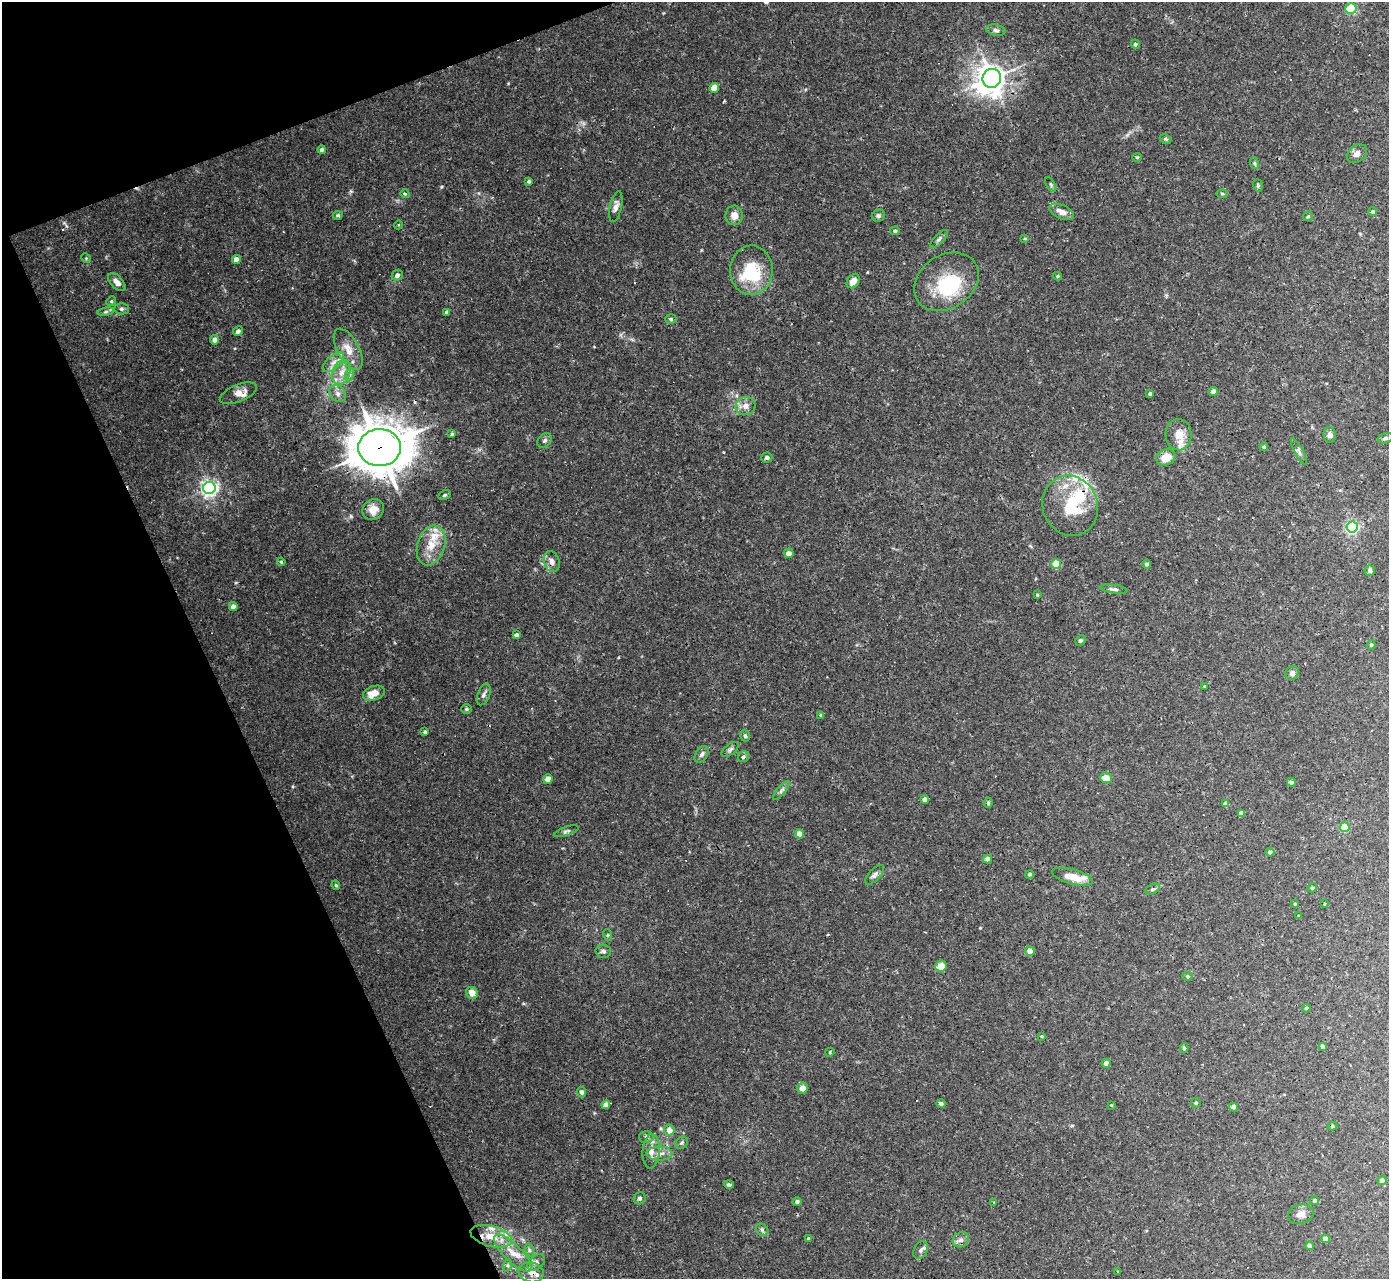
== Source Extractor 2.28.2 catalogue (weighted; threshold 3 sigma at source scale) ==
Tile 5 of 4 x 4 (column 1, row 2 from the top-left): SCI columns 1-1387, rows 2833-4109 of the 5547 x 5534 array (HDU 1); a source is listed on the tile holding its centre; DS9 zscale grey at full resolution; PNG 1391 x 1281 px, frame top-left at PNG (2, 2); each listed source drawn as its Kron ellipse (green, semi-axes under 4 px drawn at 4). Shown black and unused: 19% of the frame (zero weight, under 3 of 4 exposures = <1% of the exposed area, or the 3 px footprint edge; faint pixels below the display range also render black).
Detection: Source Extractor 2.28.2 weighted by HDU 2 'WHT'; one run over the whole footprint, this tile lists its part. Background 0.0301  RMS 0.0024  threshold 0.0108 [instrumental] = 3 sigma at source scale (4.5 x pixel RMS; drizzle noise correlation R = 1.50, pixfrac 1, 0.05/0.05 arcsec/px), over >= 5 px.
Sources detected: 175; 4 inside a brighter object's white glare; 6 cosmic-ray / hot-pixel residue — neither listed nor drawn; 9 inside a brighter listed object's ellipse — not listed separately; the other 156 listed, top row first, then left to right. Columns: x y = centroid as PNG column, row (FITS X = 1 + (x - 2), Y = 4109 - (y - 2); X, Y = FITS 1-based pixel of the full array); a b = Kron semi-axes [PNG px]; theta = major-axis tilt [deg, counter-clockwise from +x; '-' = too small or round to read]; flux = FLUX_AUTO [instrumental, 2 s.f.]
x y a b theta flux
1351 9 5 5 - 18
996 30 10 5 -12 0.67
1135 44 5 4 - 0.44
992 78 9 9 - 250
714 88 5 4 - 3.6
1165 139 6 4 -25 0.33
322 150 4 4 - 0.65
1357 154 11 8 41 1.2
1137 157 4 4 - 0.25
1254 163 6 4 -71 0.35
529 181 4 3 - 0.43
1051 185 8 3 -59 0.35
1258 185 6 4 -72 0.36
405 194 4 3 - 0.21
1222 194 6 4 -1 0.34
616 207 15 6 77 1.1
1373 211 4 4 - 0.38
1062 212 13 6 -25 1.6
338 215 5 4 - 0.4
734 215 10 8 -87 1.8
878 216 6 6 - 0.48
1308 216 5 4 - 0.29
398 225 4 3 - 0.18
895 231 5 4 - 0.44
1025 238 4 3 - 0.24
939 239 12 4 45 0.66
86 258 5 4 - 0.24
236 259 4 4 - 1.6
751 270 25 21 89 9
397 275 6 5 - 0.7
1058 276 4 4 - 0.28
853 281 8 6 54 1.6
117 282 11 6 -47 1.6
946 282 34 26 34 15
111 301 5 4 - 0.34
121 309 7 5 0 0.52
106 312 8 4 9 0.45
446 312 4 3 - 0.5
671 319 5 4 - 0.37
238 331 5 4 - 0.69
215 340 4 4 - 1.1
348 349 23 11 -62 3.4
333 362 13 6 42 1.5
341 372 13 8 69 2.2
349 375 7 4 72 0.49
1213 391 4 4 - 1.4
238 393 19 8 22 1.8
338 394 9 7 -46 1.1
1150 394 4 4 - 0.48
745 406 10 9 - 1.6
452 434 3 3 - 0.31
1178 435 16 13 -86 2.9
1330 435 8 6 -80 1
1385 438 8 5 17 0.55
545 440 8 6 44 0.66
1264 447 4 4 - 0.37
380 448 21 18 1 700
1299 452 15 3 -62 0.67
767 457 5 5 - 0.7
1166 457 10 8 21 3
209 488 6 6 - 85
444 495 6 4 27 0.4
1070 506 30 27 -67 11
373 510 11 10 - 2.3
1352 527 5 5 - 41
431 545 20 13 72 4.5
789 553 5 4 - 1
281 562 4 3 - 0.24
552 562 10 8 -74 1.2
1056 564 5 4 - 8.2
1147 564 4 4 - 0.49
1370 571 5 5 - 0.59
1114 589 13 4 -8 0.64
1037 595 3 3 - 0.33
233 606 4 4 - 1.2
516 635 4 4 - 0.92
1080 640 6 4 42 0.45
1371 645 5 4 - 0.35
1292 673 7 6 - 0.82
1205 686 3 3 - 0.21
374 693 11 7 19 2.8
484 694 11 6 68 0.85
467 709 5 4 - 0.41
821 715 4 3 - 1
425 732 3 3 - 0.35
745 736 6 4 -73 0.37
730 749 10 5 37 0.62
702 754 9 6 56 0.76
743 757 6 5 - 0.51
1106 778 6 5 - 2.4
548 779 5 4 - 2.4
1291 782 4 4 - 0.55
781 791 12 4 50 0.66
925 799 4 4 - 1.4
988 803 5 4 - 0.43
1225 804 4 4 - 0.82
1241 813 4 4 - 2.4
1345 827 5 5 - 8.8
566 831 13 4 19 0.56
799 834 4 4 - 2.9
1270 852 4 4 - 0.7
988 859 4 4 - 1.2
1030 874 4 4 - 0.39
875 875 12 5 46 0.84
1073 877 21 7 -15 4.2
336 885 5 4 - 0.3
1312 888 5 4 - 0.23
1153 889 7 5 27 0.52
1324 903 3 3 - 3
1295 904 3 3 - 0.24
1299 916 3 2 - 0.19
608 935 6 3 -72 0.27
603 951 8 6 -10 0.64
1030 951 5 4 - 1.8
941 966 6 5 - 2.5
1188 976 5 4 - 0.3
472 993 6 5 - 2.1
1306 1008 4 4 - 0.31
1042 1036 3 3 - 0.22
1322 1046 4 3 - 0.7
1184 1048 5 4 - 0.38
830 1052 5 3 - 0.25
1106 1063 4 4 - 1
802 1088 5 5 - 1.6
582 1092 5 4 - 0.61
1196 1103 5 5 - 0.37
941 1104 4 4 - 0.63
606 1105 4 4 - 1.5
1111 1105 4 3 - 0.17
1234 1107 4 4 - 1.6
1332 1126 5 4 - 0.34
669 1130 5 5 - 1.9
646 1137 7 6 - 0.55
682 1143 7 5 44 0.46
651 1151 17 8 85 2.2
660 1154 13 7 1 1.6
1382 1180 4 4 - 1.2
729 1184 5 3 - 0.41
640 1198 6 6 - 0.52
1315 1201 5 4 - 0.38
797 1202 4 4 - 0.59
994 1203 3 3 - 0.22
1301 1214 13 9 15 1.7
762 1230 7 5 -46 0.52
491 1236 21 10 -15 4.5
808 1238 4 4 - 0.23
1325 1239 4 4 - 1.4
961 1240 8 7 - 0.89
1309 1246 4 4 - 0.88
529 1250 7 4 -72 0.46
921 1250 9 6 64 0.72
513 1253 25 8 -44 3.8
536 1262 10 6 37 0.9
508 1265 6 4 72 0.41
1118 1271 3 2 - 0.16
531 1272 13 10 -15 2.2
Overlapping masked pixels (flux is a lower limit): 4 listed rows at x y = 992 78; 380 448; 1070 506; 491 1236